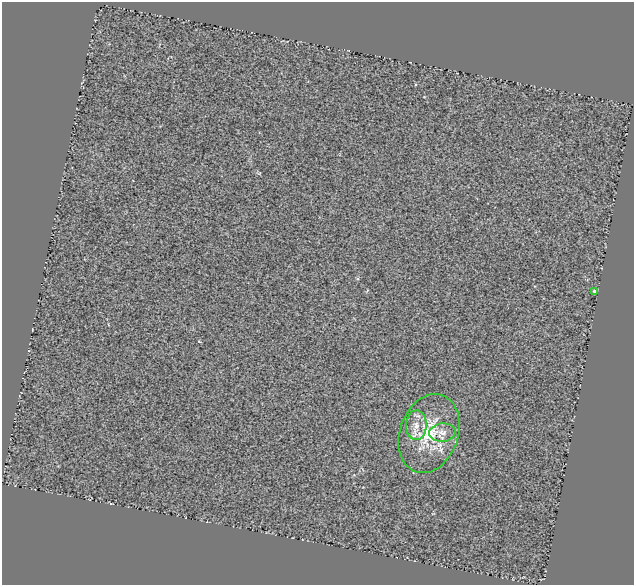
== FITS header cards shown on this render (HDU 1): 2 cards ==
NAXIS1  =                  632
NAXIS2  =                  583

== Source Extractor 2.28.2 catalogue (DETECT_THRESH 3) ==
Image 632 x 583 px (HDU 1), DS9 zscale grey, 1 PNG px = 1 image px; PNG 636 x 587 px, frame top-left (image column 1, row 583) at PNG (2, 2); each listed source drawn as its Kron ellipse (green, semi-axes under 4 px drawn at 4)
Background 0.0753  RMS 0.73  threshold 2.18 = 3 sigma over >= 5 px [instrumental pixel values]
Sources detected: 4; all 4 listed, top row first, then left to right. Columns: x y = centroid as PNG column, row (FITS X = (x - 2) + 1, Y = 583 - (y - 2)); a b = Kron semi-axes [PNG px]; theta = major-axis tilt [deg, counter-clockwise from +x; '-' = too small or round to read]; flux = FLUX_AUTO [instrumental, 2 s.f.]
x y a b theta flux
595 291 4 3 - 120
416 425 15 10 89 530
442 433 13 9 5 350
429 434 40 29 71 2700